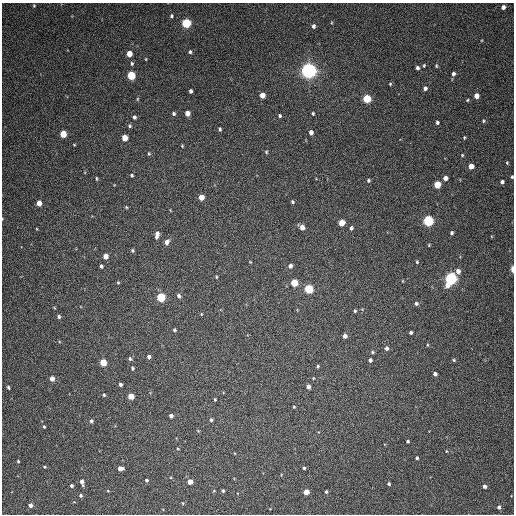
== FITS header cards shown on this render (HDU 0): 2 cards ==
NAXIS1  =                  512 / Axis length
NAXIS2  =                  512 / Axis length

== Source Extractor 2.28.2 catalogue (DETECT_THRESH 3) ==
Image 512 x 512 px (HDU 0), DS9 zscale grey, 1 PNG px = 1 image px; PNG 516 x 516 px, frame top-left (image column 1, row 512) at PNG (2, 3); no overlay
Background 80.4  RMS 9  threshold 27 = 3 sigma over >= 5 px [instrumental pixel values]
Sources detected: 130; all 130 listed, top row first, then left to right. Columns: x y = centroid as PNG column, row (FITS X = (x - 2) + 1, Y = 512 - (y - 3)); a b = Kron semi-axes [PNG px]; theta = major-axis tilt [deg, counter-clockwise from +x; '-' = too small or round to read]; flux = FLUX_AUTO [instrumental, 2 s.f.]
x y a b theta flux
34 6 4 3 - 540
503 7 4 4 - 2800
171 16 5 5 - 960
186 23 5 5 - 50000
313 26 5 4 - 1400
190 52 5 4 - 1000
129 54 5 4 - 9000
132 63 5 4 - 920
424 65 5 4 - 660
436 66 5 3 - 730
417 68 4 4 - 1700
309 71 6 5 - 380000
453 74 5 4 - 1600
131 75 5 4 - 32000
390 84 5 4 - 660
425 88 5 4 - 1700
191 91 4 3 - 1500
262 95 5 4 - 5300
476 96 4 4 - 4600
137 99 6 4 89 630
367 99 5 5 - 31000
467 100 4 4 - 650
187 113 5 4 - 5300
313 113 3 3 - 790
174 114 4 4 - 1100
280 116 4 4 - 940
134 117 4 4 - 1500
483 121 5 4 - 690
437 123 4 4 - 1200
129 126 5 5 - 920
220 129 4 3 - 950
311 132 5 4 - 2500
63 134 5 4 - 16000
125 138 5 4 - 10000
464 138 4 3 - 670
182 146 3 3 - 530
266 152 5 4 - 720
149 154 5 4 - 690
462 155 5 3 - 620
507 163 4 3 - 640
471 166 4 4 - 6000
132 175 4 4 - 870
512 177 3 3 - 700
96 178 5 3 - 630
445 178 4 4 - 3500
368 180 4 4 - 880
502 182 4 4 - 1600
437 185 5 4 - 18000
201 197 4 4 - 8300
292 202 4 4 - 820
39 203 4 4 - 6800
126 207 4 3 - 590
428 221 5 5 - 81000
342 222 5 4 - 10000
302 227 5 4 - 3800
351 228 5 4 - 1100
452 233 5 4 - 1100
157 235 8 4 79 3500
167 242 6 5 - 2800
429 245 4 3 - 550
132 250 5 4 - 840
105 256 4 4 - 5800
250 262 4 3 - 480
417 262 4 3 - 720
101 266 4 3 - 1200
290 266 5 5 - 1900
512 269 5 2 - 4500
458 271 6 5 - 3200
216 277 5 3 - 590
451 278 5 5 - 130000
403 281 5 3 - 420
118 282 4 4 - 660
294 283 5 4 - 18000
447 285 6 5 - 4200
309 289 5 5 - 40000
179 296 5 4 - 1600
161 297 5 5 - 41000
416 303 4 4 - 1300
355 311 4 4 - 840
201 314 5 3 - 480
59 317 4 4 - 1100
174 330 4 3 - 930
411 332 3 3 - 1100
345 336 4 4 - 2900
427 345 5 3 - 560
386 348 5 5 - 1600
372 352 5 4 - 770
149 357 4 4 - 1900
130 359 5 4 - 1200
370 360 4 4 - 1500
454 360 4 4 - 720
103 362 5 4 - 16000
318 366 4 3 - 730
132 368 5 4 - 850
435 374 4 4 - 1800
52 379 4 4 - 4700
120 384 4 3 - 1300
8 387 4 4 - 970
308 387 4 4 - 3000
104 395 4 3 - 740
131 396 4 4 - 11000
215 399 3 2 - 650
294 407 3 2 - 550
171 416 4 4 - 2200
211 420 4 4 - 1100
91 421 4 4 - 1400
44 427 4 3 - 640
198 431 5 3 - 470
407 441 3 3 - 990
178 449 3 2 - 490
446 451 4 3 - 490
417 458 3 3 - 960
18 461 3 3 - 690
44 467 4 3 - 620
120 468 5 4 - 4200
304 468 4 3 - 850
146 480 3 3 - 1000
82 482 6 4 -76 2600
190 482 4 4 - 5600
389 484 3 3 - 960
71 486 3 3 - 1200
485 486 4 3 - 2000
108 491 4 3 - 460
223 491 4 3 - 840
306 492 4 4 - 7600
326 492 4 3 - 980
81 495 4 4 - 1100
182 503 5 3 - 470
30 505 4 4 - 3100
499 507 4 4 - 1600
At the frame edge (FLAGS 8, measured only in part): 2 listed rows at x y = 512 177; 512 269